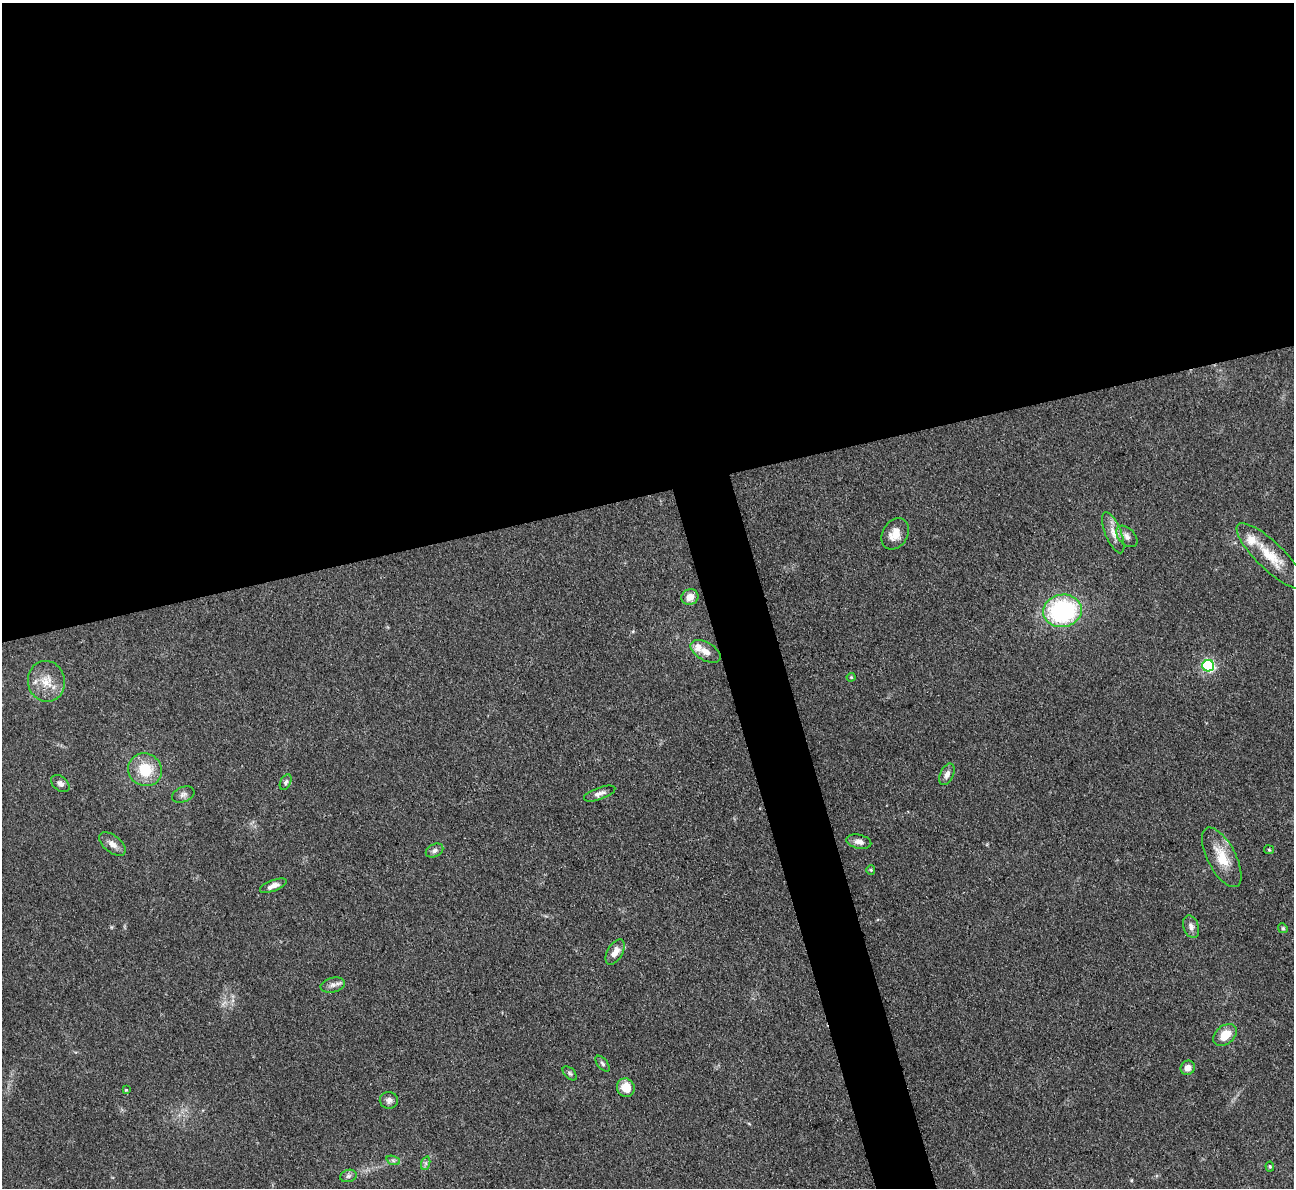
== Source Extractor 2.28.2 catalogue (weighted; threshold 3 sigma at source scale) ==
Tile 2 of 4 x 4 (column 2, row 1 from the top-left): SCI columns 1293-2584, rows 3824-5009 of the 5170 x 5151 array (HDU 1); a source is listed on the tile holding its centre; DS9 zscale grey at full resolution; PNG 1296 x 1190 px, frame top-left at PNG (2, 3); each listed source drawn as its Kron ellipse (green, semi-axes under 4 px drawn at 4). Shown black and unused: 44% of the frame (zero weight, under 3 of 4 exposures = <1% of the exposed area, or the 3 px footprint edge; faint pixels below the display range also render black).
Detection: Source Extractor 2.28.2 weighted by HDU 2 'WHT'; one run over the whole footprint, this tile lists its part. Background 0.105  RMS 0.006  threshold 0.0269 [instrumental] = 3 sigma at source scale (4.5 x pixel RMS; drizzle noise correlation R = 1.50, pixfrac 1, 0.05/0.05 arcsec/px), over >= 5 px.
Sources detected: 40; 2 inside a brighter listed object's ellipse — not listed separately; the other 38 listed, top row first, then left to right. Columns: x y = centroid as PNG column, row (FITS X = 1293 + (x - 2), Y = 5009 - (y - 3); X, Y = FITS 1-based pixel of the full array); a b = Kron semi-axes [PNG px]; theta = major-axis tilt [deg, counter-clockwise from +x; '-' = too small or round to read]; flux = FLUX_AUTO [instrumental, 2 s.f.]
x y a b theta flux
1113 533 22 8 -68 6.1
895 534 17 12 60 7.9
1127 536 13 8 -45 3.4
1271 556 45 13 -44 18
690 597 8 7 - 5.9
1063 611 19 16 9 80
706 651 16 9 -30 5.8
1208 666 6 6 - 100
851 677 4 4 - 0.59
46 681 20 18 -78 12
145 770 17 16 - 18
947 774 11 6 66 3.3
286 782 8 5 63 1.4
60 784 10 7 -40 2.3
600 793 16 6 20 3.1
183 794 11 7 19 2.6
859 842 13 7 -12 3.7
112 844 15 8 -39 4.4
1269 850 5 4 - 0.7
434 851 9 6 26 2.1
1222 857 33 14 -62 15
871 870 4 4 - 0.7
273 886 14 5 21 3.8
1191 927 12 7 -70 2.9
1283 928 5 4 - 0.83
615 952 14 7 61 5.6
333 985 12 7 14 3
1225 1035 13 9 41 11
602 1064 9 5 -50 1.4
1188 1068 7 6 - 4.7
570 1073 8 5 -45 1.2
626 1088 9 8 - 9.3
126 1090 4 4 - 0.6
389 1100 9 8 - 2.6
393 1160 7 4 -19 1.2
426 1163 7 4 72 1.2
1270 1166 5 4 - 0.7
348 1176 8 6 16 1.6